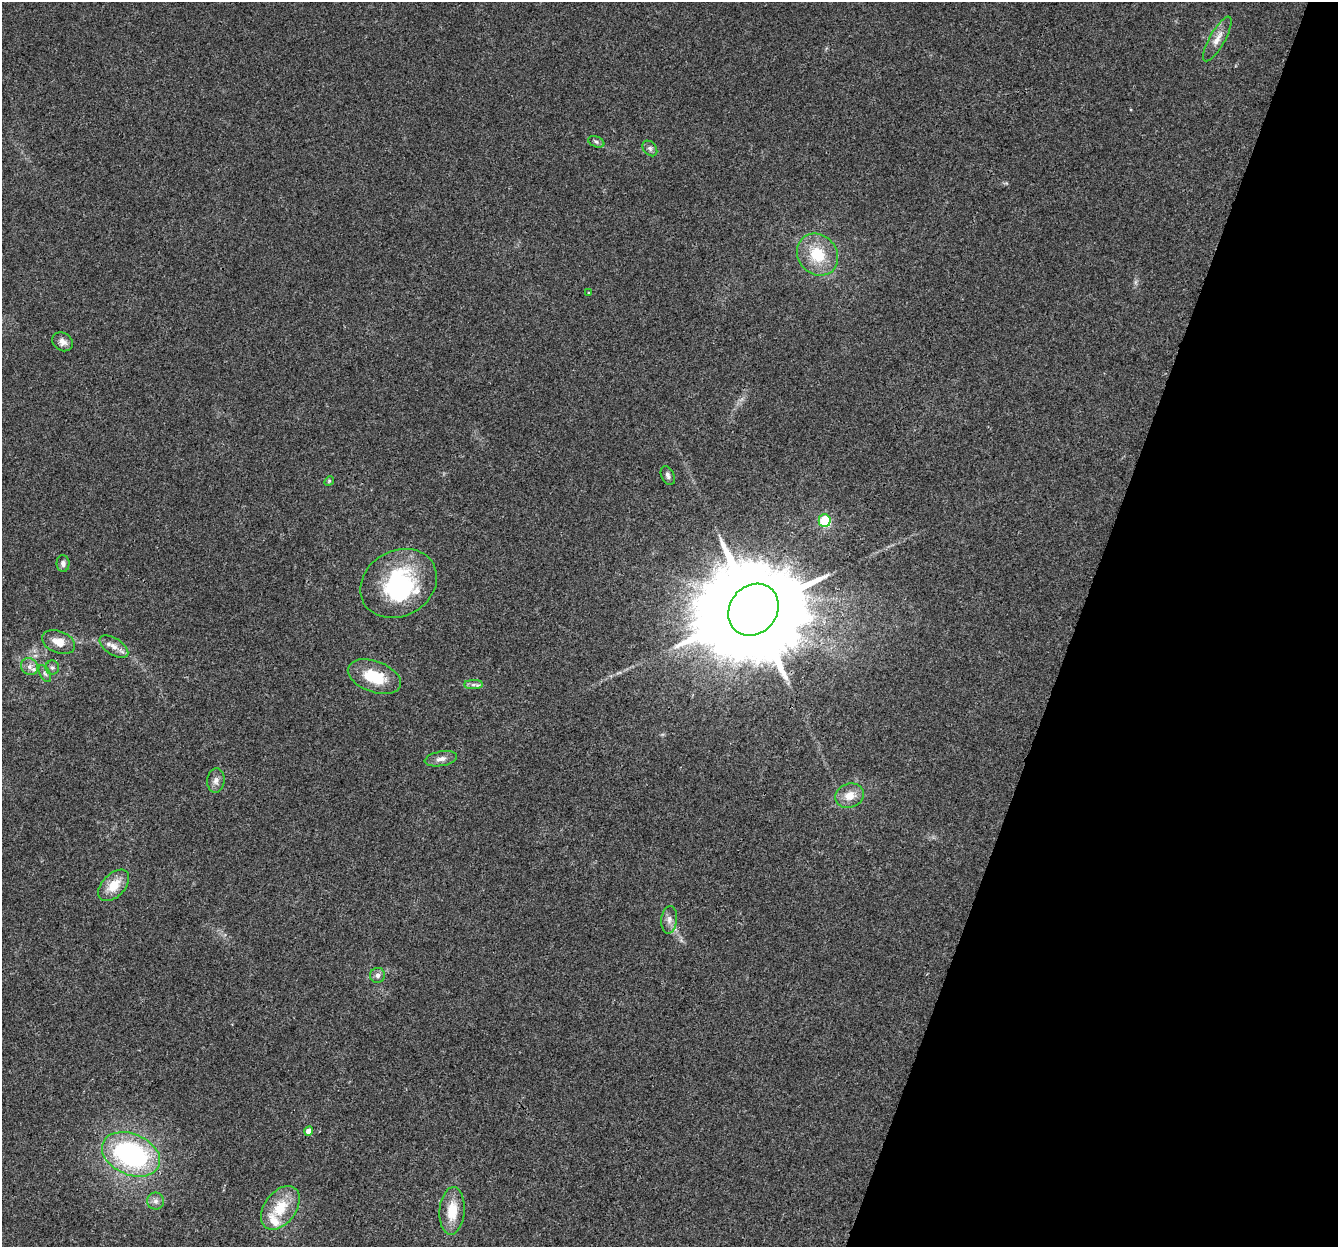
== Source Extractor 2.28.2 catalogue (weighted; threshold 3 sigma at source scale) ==
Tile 8 of 4 x 4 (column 4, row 2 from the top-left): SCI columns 4039-5374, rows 2825-4069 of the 5395 x 5585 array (HDU 1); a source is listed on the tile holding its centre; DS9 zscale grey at full resolution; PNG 1340 x 1249 px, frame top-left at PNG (2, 2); each listed source drawn as its Kron ellipse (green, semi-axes under 4 px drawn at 4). Shown black and unused: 20% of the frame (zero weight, under 3 of 4 exposures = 5% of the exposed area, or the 3 px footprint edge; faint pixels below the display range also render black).
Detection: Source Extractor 2.28.2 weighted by HDU 2 'WHT'; one run over the whole footprint, this tile lists its part. Background 0.03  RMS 0.0032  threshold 0.0144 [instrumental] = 3 sigma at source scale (4.5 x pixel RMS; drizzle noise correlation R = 1.50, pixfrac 1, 0.0396/0.0396 arcsec/px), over >= 5 px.
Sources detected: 32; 1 inside a brighter object's white glare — neither listed nor drawn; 1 inside a brighter listed object's ellipse — not listed separately; the other 30 listed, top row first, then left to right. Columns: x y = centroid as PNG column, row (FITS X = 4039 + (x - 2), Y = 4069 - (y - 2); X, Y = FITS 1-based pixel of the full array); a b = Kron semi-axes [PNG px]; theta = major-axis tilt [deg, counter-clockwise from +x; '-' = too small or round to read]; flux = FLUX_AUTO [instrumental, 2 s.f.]
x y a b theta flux
1217 39 25 7 60 3.2
596 142 8 5 -21 0.74
650 148 9 6 -49 0.93
817 255 22 19 -49 11
589 293 3 3 - 0.83
63 342 11 9 -33 1.8
668 476 10 6 -65 1.1
329 481 5 4 - 0.43
825 521 6 6 - 16
63 563 8 6 -89 1.1
399 583 40 32 29 36
753 610 27 23 52 9100
58 642 17 10 -22 4.3
114 647 16 8 -33 2.7
29 667 9 8 - 1.8
52 668 7 7 - 0.8
45 674 9 5 -62 0.86
374 677 28 15 -20 12
473 685 9 4 1 1
441 759 16 7 10 2
216 781 12 8 84 1.8
850 796 15 12 17 4.3
114 885 19 11 46 6.3
669 920 14 8 85 1.8
378 975 7 7 - 1.2
309 1131 4 4 - 2.9
131 1154 30 20 -23 56
156 1201 8 8 - 1.4
280 1208 24 15 53 10
452 1211 24 12 86 7.6
Overlapping masked pixels (flux is a lower limit): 1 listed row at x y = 753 610